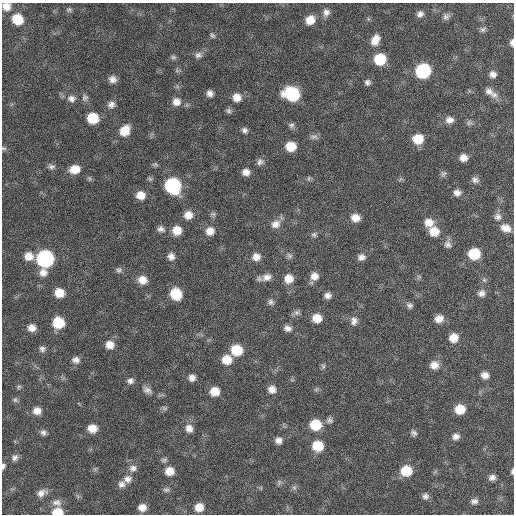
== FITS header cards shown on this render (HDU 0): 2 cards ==
NAXIS1  =                  512 / Axis length
NAXIS2  =                  512 / Axis length

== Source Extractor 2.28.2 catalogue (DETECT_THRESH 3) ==
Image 512 x 512 px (HDU 0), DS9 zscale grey, 1 PNG px = 1 image px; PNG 516 x 516 px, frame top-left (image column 1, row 512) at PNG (2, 3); no overlay
Background 62.4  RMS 8.6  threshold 25.7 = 3 sigma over >= 5 px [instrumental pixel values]
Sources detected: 136; all 136 listed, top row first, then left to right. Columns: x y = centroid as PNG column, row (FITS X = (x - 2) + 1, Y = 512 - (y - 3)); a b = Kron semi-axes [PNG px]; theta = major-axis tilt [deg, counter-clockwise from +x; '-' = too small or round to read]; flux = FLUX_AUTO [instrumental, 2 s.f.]
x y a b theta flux
6 6 9 8 - 4700
69 10 7 6 - 1200
326 12 10 8 76 3000
420 14 9 8 - 2600
446 17 9 8 - 2100
17 19 10 9 - 14000
310 20 10 9 - 7000
483 29 9 6 35 1400
212 35 7 6 - 1200
375 40 14 9 64 6100
512 43 7 4 -90 1700
198 55 9 8 - 2200
173 57 8 6 -13 1200
380 59 9 9 - 21000
423 71 10 9 - 61000
493 74 7 7 - 2600
112 79 8 7 - 2900
367 82 7 7 - 1800
489 91 11 8 -32 3000
210 93 7 6 - 2700
292 94 12 10 -19 40000
494 95 10 8 -4 2800
85 97 9 8 - 1700
237 97 8 8 - 5800
71 99 10 9 - 2800
176 102 10 10 - 4300
111 104 9 8 - 2700
229 111 8 6 -47 1400
93 118 9 8 - 16000
449 120 10 8 3 3600
469 123 7 7 - 1400
291 125 8 7 - 1600
245 130 7 6 - 1800
125 131 11 9 53 9800
314 137 12 6 -1 1900
418 139 9 9 - 12000
291 146 9 8 - 11000
3 148 7 5 -7 930
463 158 8 7 - 4000
260 162 9 8 - 2200
51 166 10 6 -11 1800
75 169 11 8 10 7900
246 172 8 7 - 3500
443 174 9 5 19 1300
309 178 7 4 88 910
475 180 9 7 -33 2100
173 186 10 9 - 79000
457 193 8 7 - 3000
141 195 9 8 - 6200
188 215 9 9 - 5200
498 217 10 9 - 2700
355 218 9 8 - 5900
429 223 11 10 - 5600
275 224 13 10 28 4600
505 228 11 8 -16 5300
161 229 10 8 -25 2300
177 230 9 9 - 7200
210 231 10 9 - 5000
434 231 10 10 - 8600
314 235 7 7 - 1400
448 244 10 9 - 2500
474 254 9 8 - 21000
29 256 9 9 - 5800
171 256 8 8 - 3100
289 256 8 6 -39 1700
256 257 9 8 - 4500
361 257 9 7 14 2700
45 259 10 9 - 130000
119 270 8 7 - 1500
43 273 10 9 - 4000
314 276 10 9 - 4400
267 277 12 9 21 4300
289 279 9 9 - 6400
142 280 10 9 - 6000
484 280 6 5 - 1000
59 293 9 8 - 8400
481 293 9 8 - 2600
176 294 10 9 - 18000
328 295 7 7 - 2700
271 302 9 7 -46 1800
410 306 8 7 - 1700
297 312 8 7 - 1800
317 318 9 8 - 8300
439 319 9 7 11 5100
354 321 11 9 81 3100
59 323 9 8 - 19000
32 328 8 7 - 4300
287 328 9 7 -11 2700
453 338 9 8 - 7200
110 345 9 8 - 5200
42 349 8 7 - 2000
237 350 10 9 - 17000
76 360 9 8 - 2800
227 360 10 9 - 8800
434 365 10 9 - 4800
323 366 7 5 -75 1100
485 375 8 7 - 3500
192 378 8 7 - 3000
130 381 8 7 - 2200
19 387 7 5 22 920
272 389 9 8 - 3900
147 390 13 8 -23 3000
215 391 8 8 - 8300
15 400 8 6 -34 1300
164 408 8 5 -25 1100
460 409 9 8 - 11000
37 411 9 8 - 5000
330 420 8 8 - 1700
315 425 10 9 - 18000
92 428 9 8 - 6300
189 428 10 9 - 4200
43 433 8 7 - 1900
414 433 8 6 -48 1600
456 436 9 7 17 2600
278 440 7 7 - 3100
318 446 9 9 - 15000
15 458 9 7 47 2300
164 460 9 5 15 1200
3 466 7 4 83 1400
133 468 10 9 - 2900
169 471 9 8 - 6800
406 471 9 9 - 16000
512 471 5 3 - 940
492 477 7 5 25 2300
128 479 11 10 - 3900
279 482 9 5 -83 1200
122 484 9 9 - 2700
261 488 6 4 -71 620
166 490 9 5 0 1300
41 493 13 8 27 3800
425 496 8 8 - 2100
474 501 8 6 2 2100
57 502 13 9 -10 3400
142 507 8 7 - 4500
199 507 8 8 - 6700
58 512 9 6 0 11000
At the frame edge (FLAGS 8, measured only in part): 6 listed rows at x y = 6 6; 512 43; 3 148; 3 466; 512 471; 58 512